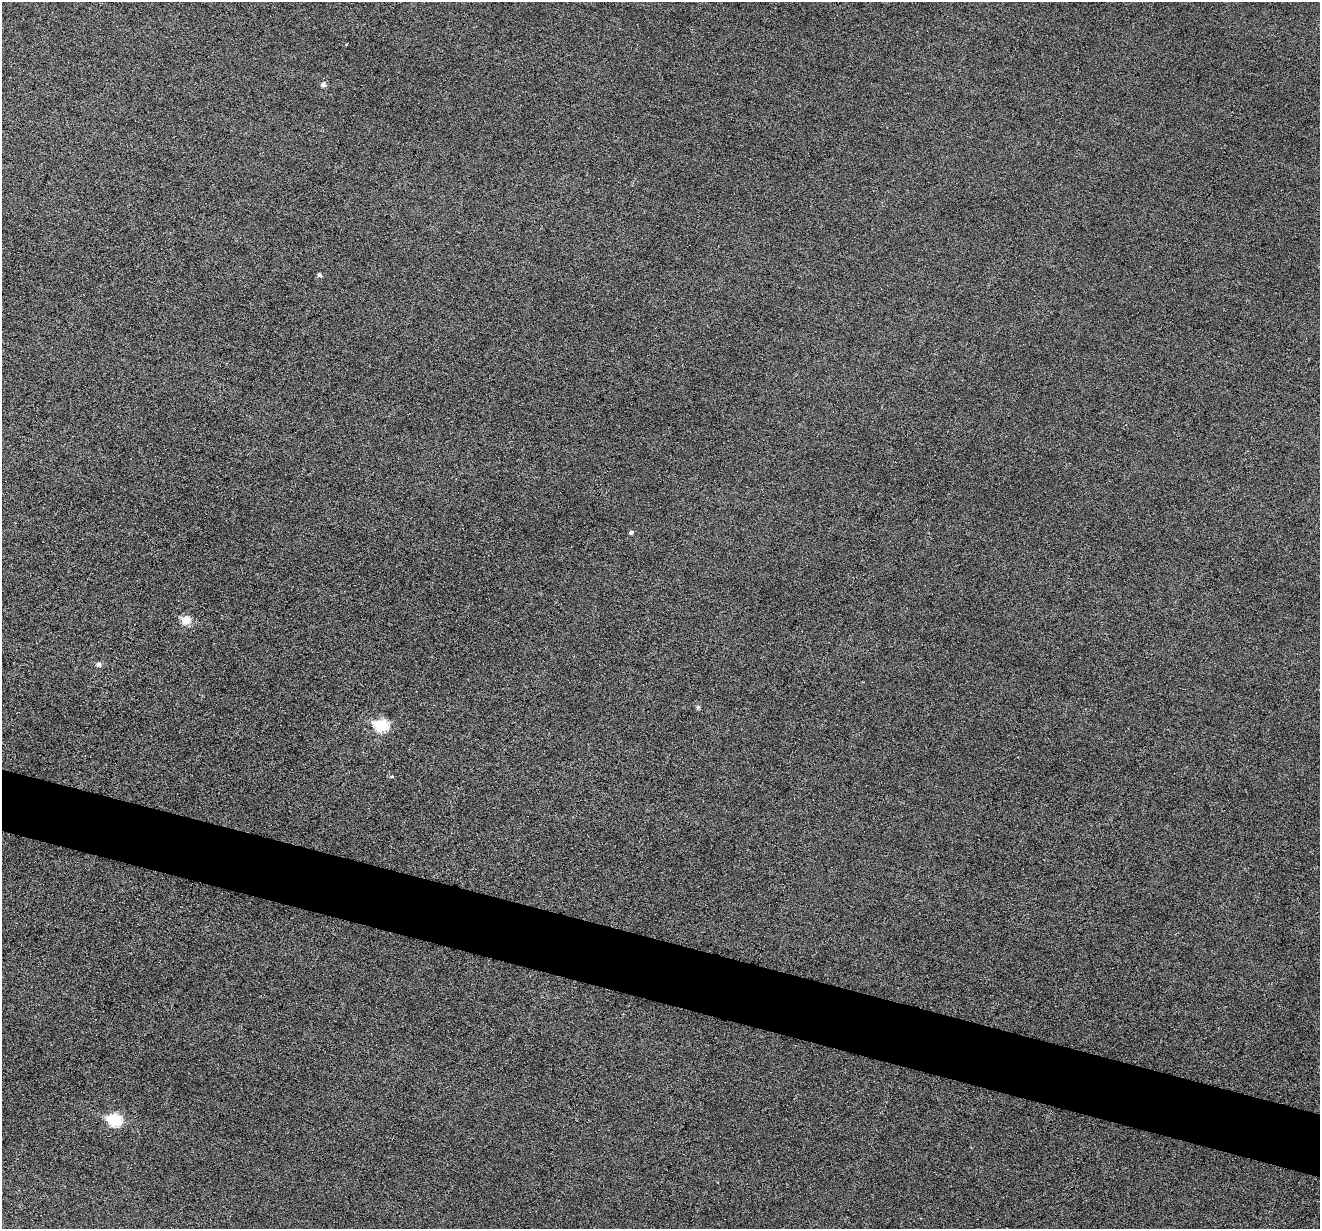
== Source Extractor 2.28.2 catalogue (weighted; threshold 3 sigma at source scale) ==
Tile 6 of 4 x 4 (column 2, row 2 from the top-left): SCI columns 1319-2636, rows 2583-3809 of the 5274 x 5294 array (HDU 1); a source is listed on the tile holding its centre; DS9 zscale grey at full resolution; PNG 1322 x 1231 px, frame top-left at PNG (2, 2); no overlay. Shown black and unused: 5% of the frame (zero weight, under 3 of 6 exposures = <1% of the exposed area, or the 3 px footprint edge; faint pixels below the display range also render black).
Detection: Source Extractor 2.28.2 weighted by HDU 2 'WHT'; one run over the whole footprint, this tile lists its part. Background 0.0399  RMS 0.0054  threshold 0.0222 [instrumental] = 3 sigma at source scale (4.09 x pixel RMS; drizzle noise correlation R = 1.36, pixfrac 0.8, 0.05/0.05 arcsec/px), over >= 5 px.
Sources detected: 9; all 9 listed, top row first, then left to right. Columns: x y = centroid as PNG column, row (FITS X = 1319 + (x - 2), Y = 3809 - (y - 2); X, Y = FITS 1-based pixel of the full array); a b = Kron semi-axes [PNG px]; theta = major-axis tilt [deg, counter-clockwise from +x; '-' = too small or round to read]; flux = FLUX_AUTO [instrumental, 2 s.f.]
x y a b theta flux
323 85 6 6 - 1.7
319 275 6 5 - 1.2
631 532 5 4 - 1.1
186 620 6 6 - 11
98 664 6 6 - 1.7
698 707 5 5 - 0.92
381 725 8 6 -7 40
392 777 4 3 - 0.77
115 1120 7 6 - 46